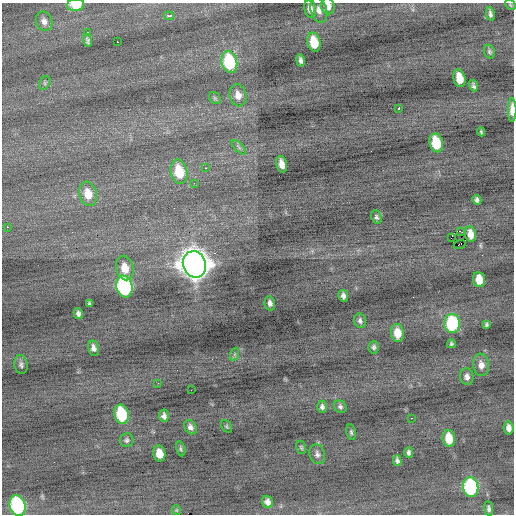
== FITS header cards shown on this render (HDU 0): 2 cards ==
NAXIS1  =                  512 / Axis length
NAXIS2  =                  512 / Axis length

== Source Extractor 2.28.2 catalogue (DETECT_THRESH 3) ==
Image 512 x 512 px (HDU 0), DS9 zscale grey, 1 PNG px = 1 image px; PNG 516 x 516 px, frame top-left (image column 1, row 512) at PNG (2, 3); each listed source drawn as its Kron ellipse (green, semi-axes under 4 px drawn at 4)
Background -0.217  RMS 0.83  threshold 2.48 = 3 sigma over >= 5 px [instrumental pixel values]
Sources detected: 80; all 80 listed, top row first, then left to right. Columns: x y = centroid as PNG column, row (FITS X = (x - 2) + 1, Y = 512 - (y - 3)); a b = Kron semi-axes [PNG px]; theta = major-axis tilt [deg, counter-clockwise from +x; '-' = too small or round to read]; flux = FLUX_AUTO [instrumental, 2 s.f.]
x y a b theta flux
76 5 8 6 9 1400
510 5 6 3 -46 60
328 6 8 6 -78 390
310 9 9 6 -78 300
319 10 13 8 -73 340
490 14 7 3 -79 150
169 16 5 3 - 570
44 21 10 8 -67 290
87 32 2 2 - 300
88 40 7 4 -78 130
117 42 2 2 - 240
314 42 10 6 -77 1400
489 52 7 5 -71 110
300 60 6 3 -79 170
229 62 11 7 -76 3800
459 78 9 6 -77 1000
45 83 7 5 62 110
473 86 6 3 -75 130
238 95 11 8 -78 420
215 98 6 5 - 95
399 108 3 3 - 170
512 110 12 4 -90 590
481 132 4 3 - 74
436 143 9 6 -75 2600
239 147 9 3 -46 110
282 164 8 5 -76 500
206 168 3 2 - 360
179 172 12 8 -78 1800
194 183 2 2 - 120
88 194 12 8 -76 880
477 200 5 4 - 170
376 217 7 5 -65 130
7 227 3 2 - 380
460 231 2 2 - 190
470 234 8 5 -81 560
451 238 2 2 - 120
460 244 6 2 20 1200
194 264 13 11 -68 79000
125 268 12 8 -76 750
479 280 7 6 - 980
124 286 11 8 -75 9000
343 296 6 5 - 200
89 303 4 3 - 84
270 303 7 5 -78 200
78 314 5 4 - 170
360 321 7 6 - 160
452 323 9 7 89 4600
486 325 4 3 - 87
397 333 9 6 -83 710
451 344 4 3 - 94
374 347 6 5 - 130
93 348 8 5 -78 230
235 354 6 4 71 87
21 365 9 7 -77 170
481 365 11 8 -82 390
467 377 8 6 -80 240
158 383 3 2 - 47
191 390 2 2 - 53
322 407 6 5 - 150
340 407 7 6 - 140
122 414 10 7 -76 3600
164 416 6 5 - 210
411 418 2 2 - 360
227 426 7 5 -57 70
190 427 8 6 -57 210
509 428 6 5 - 290
351 432 8 5 -79 110
449 438 8 6 -82 1200
127 440 7 6 - 140
301 447 7 5 -73 83
181 449 7 4 -77 100
159 453 8 6 -78 730
409 453 5 4 - 150
317 454 10 7 -73 210
397 460 5 4 - 140
471 487 10 7 -83 6900
267 502 6 5 - 260
18 506 11 8 -76 7500
489 509 7 4 -82 140
176 510 5 4 - 63
At the frame edge (FLAGS 8, measured only in part): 4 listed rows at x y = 76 5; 328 6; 512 110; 18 506